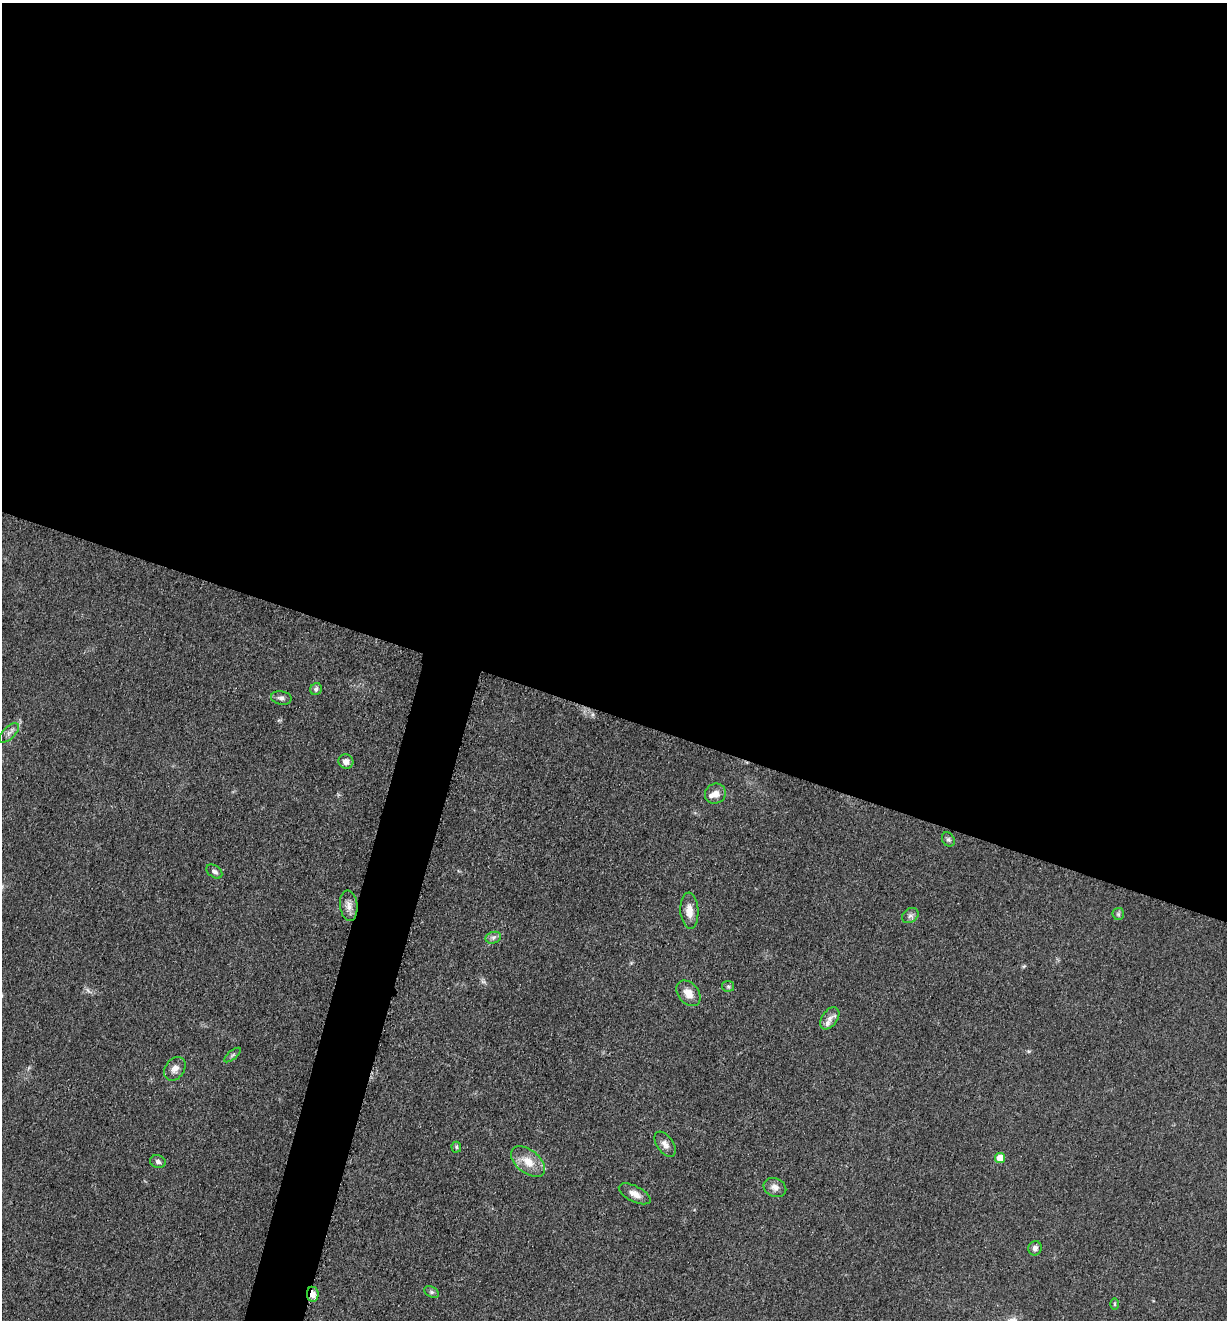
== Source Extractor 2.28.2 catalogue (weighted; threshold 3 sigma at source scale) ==
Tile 3 of 4 x 4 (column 3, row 1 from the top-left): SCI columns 2715-3939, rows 3966-5283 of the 5305 x 5292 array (HDU 1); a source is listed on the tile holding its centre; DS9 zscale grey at full resolution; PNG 1229 x 1322 px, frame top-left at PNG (2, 3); each listed source drawn as its Kron ellipse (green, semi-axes under 4 px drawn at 4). Shown black and unused: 57% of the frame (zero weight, under 3 of 5 exposures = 1% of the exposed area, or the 3 px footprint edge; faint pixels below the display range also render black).
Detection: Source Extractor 2.28.2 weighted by HDU 2 'WHT'; one run over the whole footprint, this tile lists its part. Background 0.0512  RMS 0.0057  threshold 0.0255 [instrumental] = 3 sigma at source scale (4.5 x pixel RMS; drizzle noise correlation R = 1.50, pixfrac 1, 0.05/0.05 arcsec/px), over >= 5 px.
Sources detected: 30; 2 inside a brighter listed object's ellipse — not listed separately; the other 28 listed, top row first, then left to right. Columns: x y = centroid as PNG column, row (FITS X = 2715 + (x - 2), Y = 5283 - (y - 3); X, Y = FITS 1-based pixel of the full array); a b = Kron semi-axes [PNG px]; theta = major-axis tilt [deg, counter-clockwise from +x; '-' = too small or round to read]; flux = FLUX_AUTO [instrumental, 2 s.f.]
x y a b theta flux
316 689 6 5 - 1.9
281 698 10 6 -11 2
9 733 12 6 45 2.4
346 762 7 7 - 3.2
715 794 10 9 - 4.4
948 839 7 6 - 1.3
214 871 9 6 -36 1.9
349 906 15 8 -83 4.4
689 911 18 9 -86 6.4
1118 914 6 5 - 1.1
910 916 9 7 36 2
493 938 8 5 17 1.8
728 986 6 5 - 1
688 993 14 10 -51 5.9
830 1018 12 7 55 3.4
233 1055 10 3 40 0.98
175 1069 13 9 55 3.7
665 1144 14 8 -54 3.2
456 1147 5 5 - 0.87
1000 1158 5 5 - 7.8
158 1162 8 6 -17 1.8
528 1162 20 11 -39 9.6
775 1187 12 9 -24 3.6
635 1194 17 8 -26 4.6
1035 1248 7 6 - 2.1
432 1292 8 5 -26 1.1
313 1294 7 5 -82 5.1
1115 1304 6 4 90 0.7
Overlapping masked pixels (flux is a lower limit): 1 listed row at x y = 313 1294